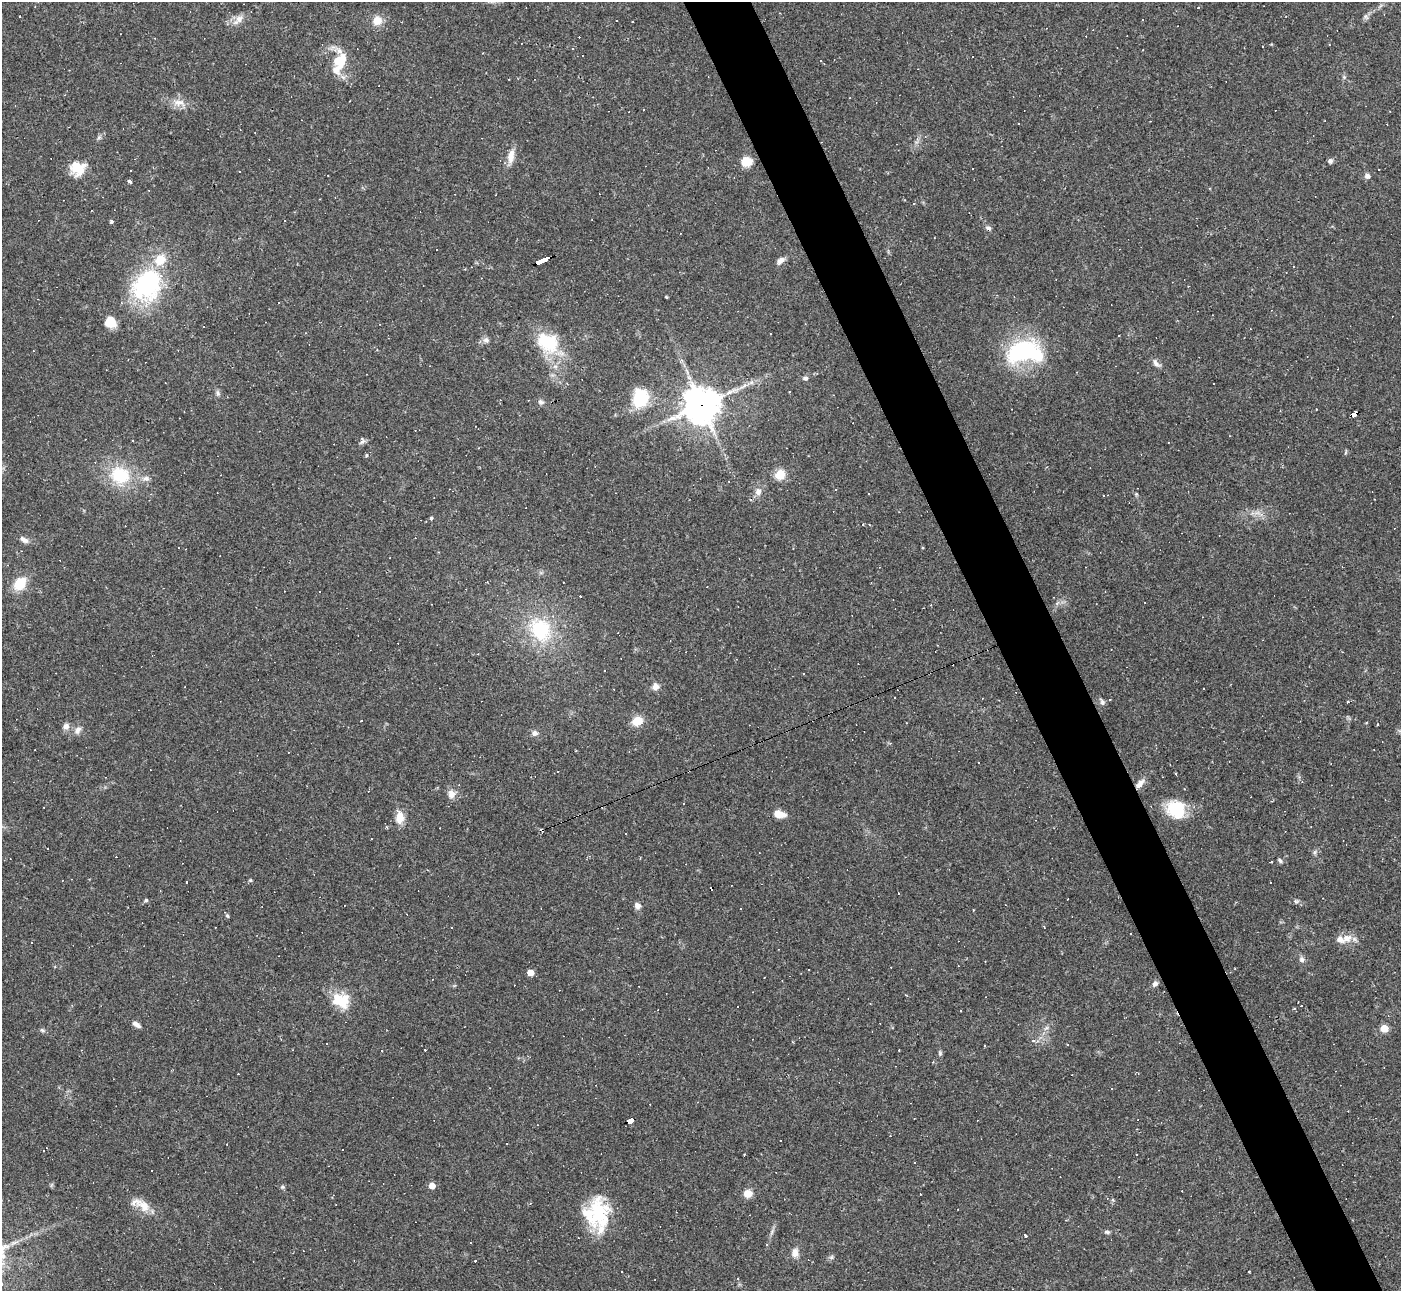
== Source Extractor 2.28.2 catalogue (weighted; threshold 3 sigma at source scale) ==
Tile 6 of 4 x 4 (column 2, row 2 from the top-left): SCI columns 1399-2797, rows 2858-4146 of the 5594 x 5585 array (HDU 1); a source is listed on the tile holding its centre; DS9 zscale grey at full resolution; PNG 1403 x 1293 px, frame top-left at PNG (2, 2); no overlay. Shown black and unused: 5% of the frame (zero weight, under 2 of 3 exposures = <1% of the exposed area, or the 3 px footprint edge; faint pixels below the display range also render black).
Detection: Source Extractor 2.28.2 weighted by HDU 2 'WHT'; one run over the whole footprint, this tile lists its part. Background 0.064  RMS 0.0055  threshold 0.0248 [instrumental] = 3 sigma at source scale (4.5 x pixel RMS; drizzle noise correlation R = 1.50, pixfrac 1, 0.05/0.05 arcsec/px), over >= 5 px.
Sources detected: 196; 68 cosmic-ray / hot-pixel residue — not listed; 10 inside a brighter listed object's ellipse — not listed separately; the other 118 listed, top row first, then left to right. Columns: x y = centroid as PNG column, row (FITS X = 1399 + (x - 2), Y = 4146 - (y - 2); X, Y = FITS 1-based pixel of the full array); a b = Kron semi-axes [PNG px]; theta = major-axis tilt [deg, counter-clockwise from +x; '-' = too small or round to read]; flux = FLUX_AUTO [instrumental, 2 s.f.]
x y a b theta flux
1198 7 4 3 - 0.52
1366 17 9 5 -63 1.2
239 19 13 9 47 4.1
1142 19 3 2 - 0.59
377 20 11 11 - 6.3
155 38 3 2 - 0.32
1329 44 3 2 - 0.36
582 55 2 2 - 0.36
972 56 2 2 - 0.45
338 60 16 12 66 8.3
821 61 3 3 - 0.48
1344 77 5 5 - 0.76
350 101 3 2 - 0.39
179 102 17 9 5 5.2
1018 124 3 2 - 0.66
99 137 7 4 19 0.94
511 156 20 9 80 5.2
747 161 11 10 - 8.3
1330 161 5 5 - 1.6
78 168 19 18 - 10
973 169 3 2 - 0.36
1379 169 2 2 - 0.35
1367 176 7 7 - 1.7
130 181 4 3 - 1.4
111 222 4 4 - 1
989 228 7 5 -28 1.5
541 260 13 3 23 82
781 261 11 6 42 2.6
147 285 41 32 56 61
666 297 3 2 - 0.59
110 322 11 11 - 8.9
486 340 10 7 -8 2.1
547 342 31 23 -33 27
1023 351 32 18 4 75
1156 363 13 7 -48 2.3
805 378 7 6 - 1.6
751 382 7 4 2 1.4
218 393 9 5 -85 1.4
640 399 18 15 77 26
541 402 8 6 -23 1.5
702 405 12 12 - 1000
1354 414 6 4 23 38
362 438 8 5 -53 1.3
132 441 3 2 - 0.57
120 475 26 21 -17 26
780 475 12 11 - 7.1
146 478 10 7 4 2.4
836 490 3 3 - 0.99
758 492 10 8 -89 3.2
1103 496 4 4 - 0.87
1257 513 8 4 18 1.9
431 518 3 3 - 1.4
24 540 13 6 -35 2.5
20 584 14 10 48 14
1057 603 8 4 37 1.3
540 630 33 27 -72 37
803 674 3 2 - 0.84
655 687 8 8 - 3.2
1110 700 3 2 - 0.59
1102 702 9 6 -64 1.5
1348 702 3 3 - 1.3
361 721 3 2 - 0.48
636 721 12 7 22 9.2
1377 724 3 2 - 0.49
66 726 9 8 - 2.6
77 730 12 7 55 2.9
535 733 8 7 - 2.2
1175 773 3 3 - 0.97
1302 782 5 3 - 0.6
1140 783 14 6 42 3.4
368 791 4 2 - 0.35
451 794 12 11 - 3.8
683 804 3 3 - 0.72
1176 809 22 19 -42 22
780 814 12 7 -10 7.3
400 817 13 9 87 7
626 833 3 2 - 0.55
1315 852 7 4 71 1
640 858 3 3 - 0.38
1271 861 3 3 - 1.2
1280 861 6 5 - 1.1
250 880 4 4 - 0.8
146 900 5 4 - 0.95
1296 901 7 5 -13 1.2
637 906 8 6 -43 2.5
741 909 3 2 - 0.59
227 916 6 4 -67 0.71
618 928 3 2 - 0.31
1130 934 3 2 - 0.54
1347 938 15 11 28 5.8
1302 959 8 7 - 1.8
530 973 5 5 - 7.9
1155 984 8 6 50 1.9
341 1001 23 17 -20 15
737 1007 2 2 - 0.51
136 1024 10 5 -34 2.5
1046 1028 6 5 - 1.3
1384 1028 5 5 - 17
42 1030 7 5 -27 1.1
899 1050 2 2 - 0.5
940 1053 7 5 -89 1
933 1062 4 3 - 0.57
630 1120 7 4 19 47
506 1144 3 2 - 0.5
744 1154 2 2 - 0.51
1136 1155 2 2 - 0.46
432 1186 5 4 - 6.5
283 1187 6 5 - 0.89
748 1193 8 7 - 6.6
144 1206 22 13 -41 7.7
599 1215 46 22 -77 31
772 1232 10 4 77 1.5
1107 1232 8 5 -8 1.1
1025 1235 4 3 - 1.6
795 1253 13 9 -88 3.7
831 1257 6 5 - 1.1
621 1272 3 2 - 0.53
2 1284 5 5 - 1.3
Overlapping masked pixels (flux is a lower limit): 5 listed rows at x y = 541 260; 702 405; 1354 414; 1140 783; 630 1120
Isophote crosses this tile's border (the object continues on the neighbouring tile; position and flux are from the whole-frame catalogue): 1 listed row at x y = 2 1284